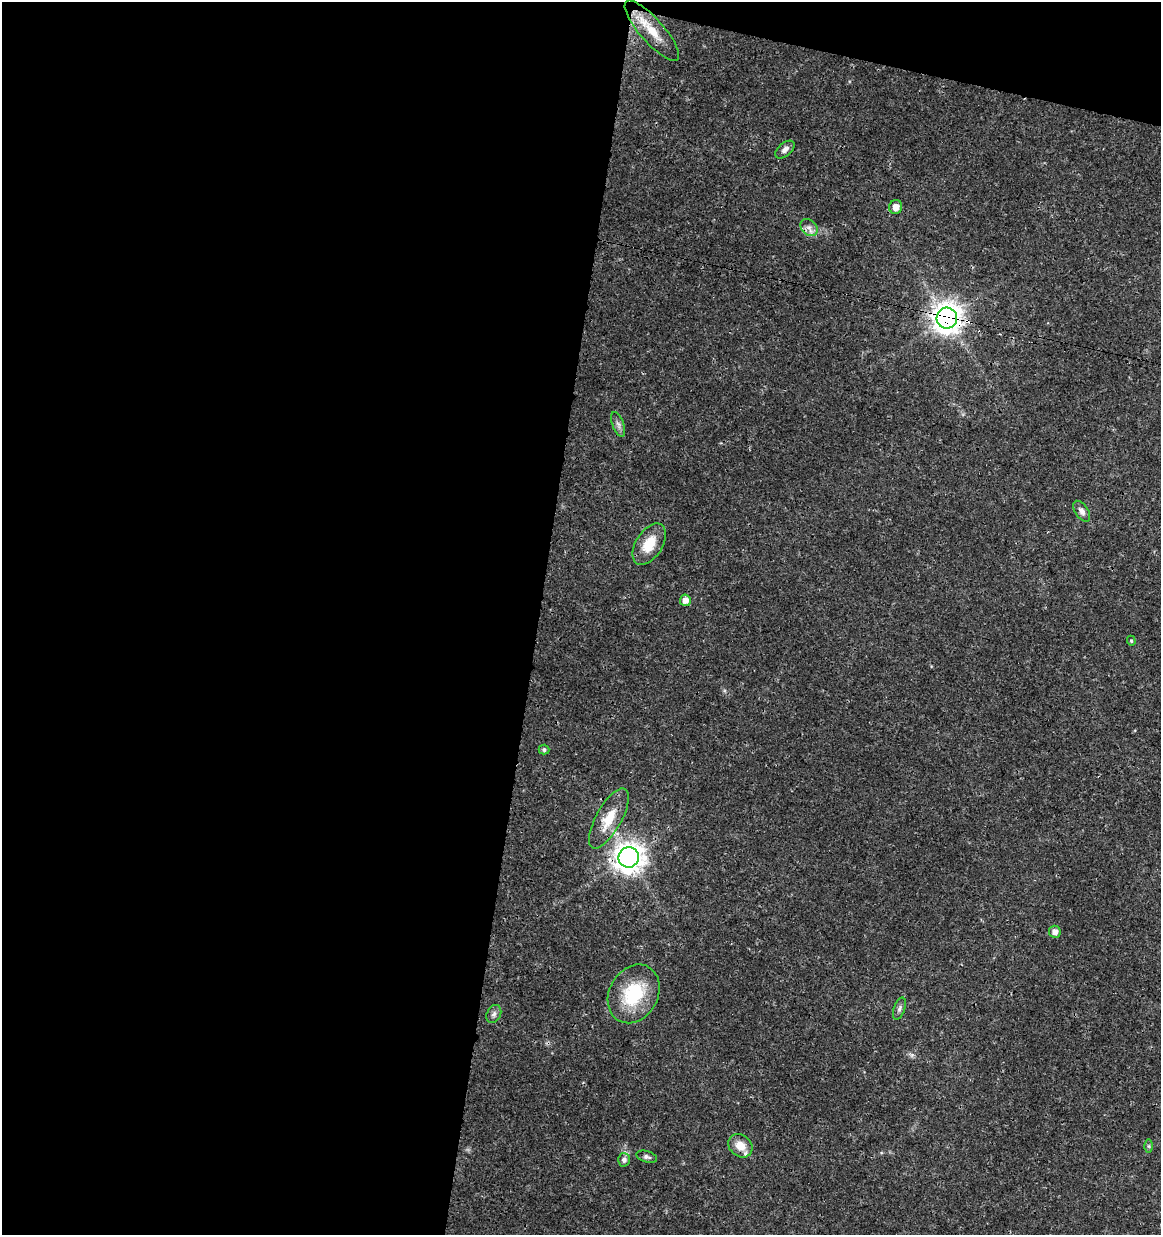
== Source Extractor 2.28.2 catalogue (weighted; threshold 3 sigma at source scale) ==
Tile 1 of 4 x 4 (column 1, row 1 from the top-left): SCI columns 227-1385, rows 3712-4944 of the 5148 x 4947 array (HDU 1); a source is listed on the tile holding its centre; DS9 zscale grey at full resolution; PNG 1163 x 1237 px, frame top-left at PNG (2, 2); each listed source drawn as its Kron ellipse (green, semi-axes under 4 px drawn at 4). Shown black and unused: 49% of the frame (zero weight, under 3 of 4 exposures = <1% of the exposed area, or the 3 px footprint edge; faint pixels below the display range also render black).
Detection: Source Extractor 2.28.2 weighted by HDU 2 'WHT'; one run over the whole footprint, this tile lists its part. Background 0.0192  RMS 0.0018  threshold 0.00796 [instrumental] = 3 sigma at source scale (4.5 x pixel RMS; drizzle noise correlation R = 1.50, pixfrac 1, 0.0396/0.0396 arcsec/px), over >= 5 px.
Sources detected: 22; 1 inside a brighter listed object's ellipse — not listed separately; the other 21 listed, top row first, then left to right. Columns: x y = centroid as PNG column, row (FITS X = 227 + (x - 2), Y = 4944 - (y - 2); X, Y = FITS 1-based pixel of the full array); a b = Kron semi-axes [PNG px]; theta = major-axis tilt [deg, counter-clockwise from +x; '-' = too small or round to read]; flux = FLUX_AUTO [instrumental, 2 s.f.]
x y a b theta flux
652 31 39 12 -48 4.5
785 150 11 6 40 0.81
896 207 7 6 - 1.3
809 227 9 7 -41 0.98
947 318 10 10 - 220
618 424 13 5 -69 0.71
1082 511 12 6 -56 0.77
649 544 23 13 58 4
685 600 6 5 - 1.3
1131 641 5 4 - 0.24
544 750 5 5 - 0.44
609 819 33 12 61 4.7
629 857 10 10 - 210
1055 932 6 6 - 1
634 994 31 24 61 10
899 1009 11 5 70 0.55
494 1014 9 6 61 0.64
740 1146 13 10 -39 2.3
1149 1146 6 4 -89 0.28
647 1157 10 5 -16 0.51
624 1160 7 6 - 0.67
Overlapping masked pixels (flux is a lower limit): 3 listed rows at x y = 947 318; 609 819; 629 857